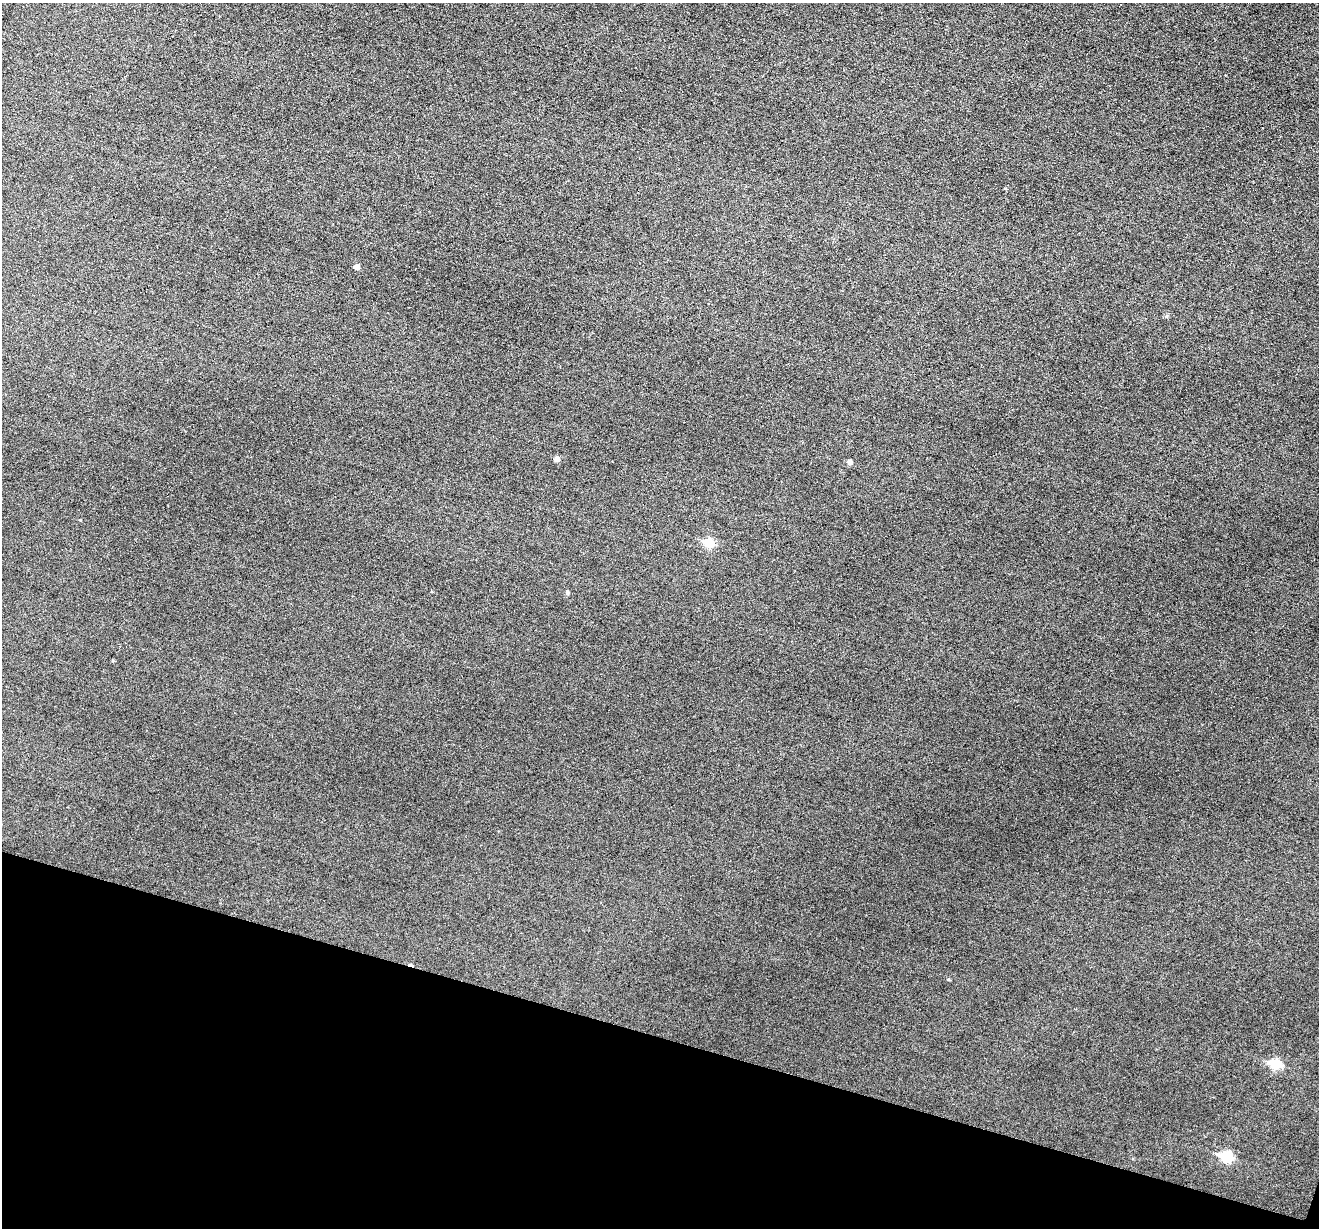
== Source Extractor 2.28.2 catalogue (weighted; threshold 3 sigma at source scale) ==
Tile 15 of 4 x 4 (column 3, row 4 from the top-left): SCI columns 2637-3953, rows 131-1356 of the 5274 x 5294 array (HDU 1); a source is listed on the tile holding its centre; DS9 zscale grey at full resolution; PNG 1321 x 1230 px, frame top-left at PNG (2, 3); no overlay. Shown black and unused: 16% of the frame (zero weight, under 3 of 6 exposures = <1% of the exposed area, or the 3 px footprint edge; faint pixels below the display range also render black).
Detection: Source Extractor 2.28.2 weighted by HDU 2 'WHT'; one run over the whole footprint, this tile lists its part. Background 0.0474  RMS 0.0055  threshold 0.0225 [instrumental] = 3 sigma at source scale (4.09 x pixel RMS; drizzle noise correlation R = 1.36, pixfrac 0.8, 0.05/0.05 arcsec/px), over >= 5 px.
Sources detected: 10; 1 cosmic-ray / hot-pixel residue — not listed; the other 9 listed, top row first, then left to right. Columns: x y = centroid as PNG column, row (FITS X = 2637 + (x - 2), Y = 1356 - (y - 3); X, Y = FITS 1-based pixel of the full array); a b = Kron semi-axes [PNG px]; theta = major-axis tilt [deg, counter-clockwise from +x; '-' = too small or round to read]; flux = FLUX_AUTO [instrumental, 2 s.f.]
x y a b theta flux
356 267 5 4 - 2.7
1166 316 5 5 - 0.78
557 459 5 5 - 1.9
849 462 5 5 - 1.6
709 543 6 5 - 17
567 592 5 4 - 0.92
113 661 5 3 - 0.45
1276 1064 7 6 - 22
1226 1157 7 6 - 26